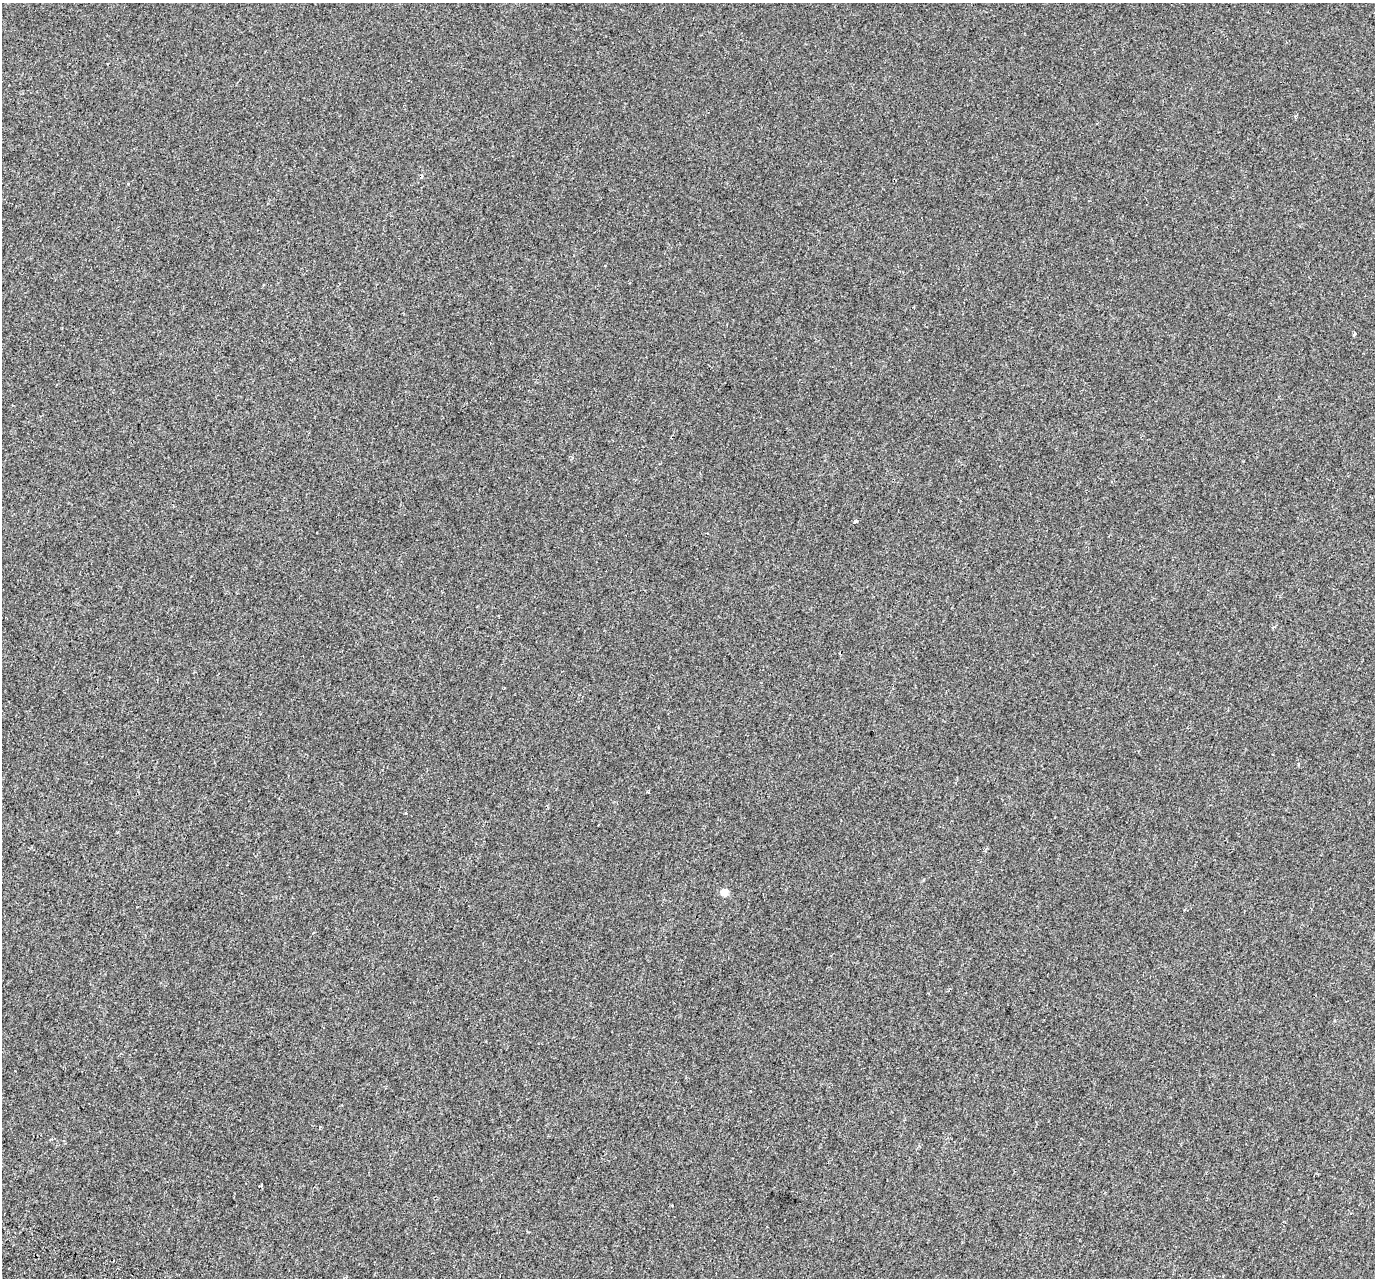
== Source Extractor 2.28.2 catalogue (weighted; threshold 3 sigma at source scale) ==
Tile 7 of 4 x 4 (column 3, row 2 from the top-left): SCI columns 2850-4222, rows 2949-4224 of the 5689 x 5835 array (HDU 1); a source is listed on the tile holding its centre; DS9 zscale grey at full resolution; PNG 1377 x 1280 px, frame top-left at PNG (2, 3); no overlay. Shown black and unused: <1% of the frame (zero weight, under 2 of 3 exposures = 7% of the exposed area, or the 3 px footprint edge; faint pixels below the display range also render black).
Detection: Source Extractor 2.28.2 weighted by HDU 2 'WHT'; one run over the whole footprint, this tile lists its part. Background -3.45e-04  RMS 0.0045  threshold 0.0203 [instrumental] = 3 sigma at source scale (4.5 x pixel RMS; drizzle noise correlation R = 1.50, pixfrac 1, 0.0396/0.0396 arcsec/px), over >= 5 px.
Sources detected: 7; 1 cosmic-ray / hot-pixel residue — not listed; the other 6 listed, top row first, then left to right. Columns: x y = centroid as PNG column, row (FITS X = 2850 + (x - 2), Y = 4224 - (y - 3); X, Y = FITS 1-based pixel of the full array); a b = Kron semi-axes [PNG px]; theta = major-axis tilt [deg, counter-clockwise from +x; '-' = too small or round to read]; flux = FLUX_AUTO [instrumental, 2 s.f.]
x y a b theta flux
1354 333 4 3 - 1.6
855 521 3 3 - 1.9
707 533 3 2 - 0.39
648 792 4 3 - 0.46
724 892 5 5 - 5.5
260 1186 4 2 - 0.38